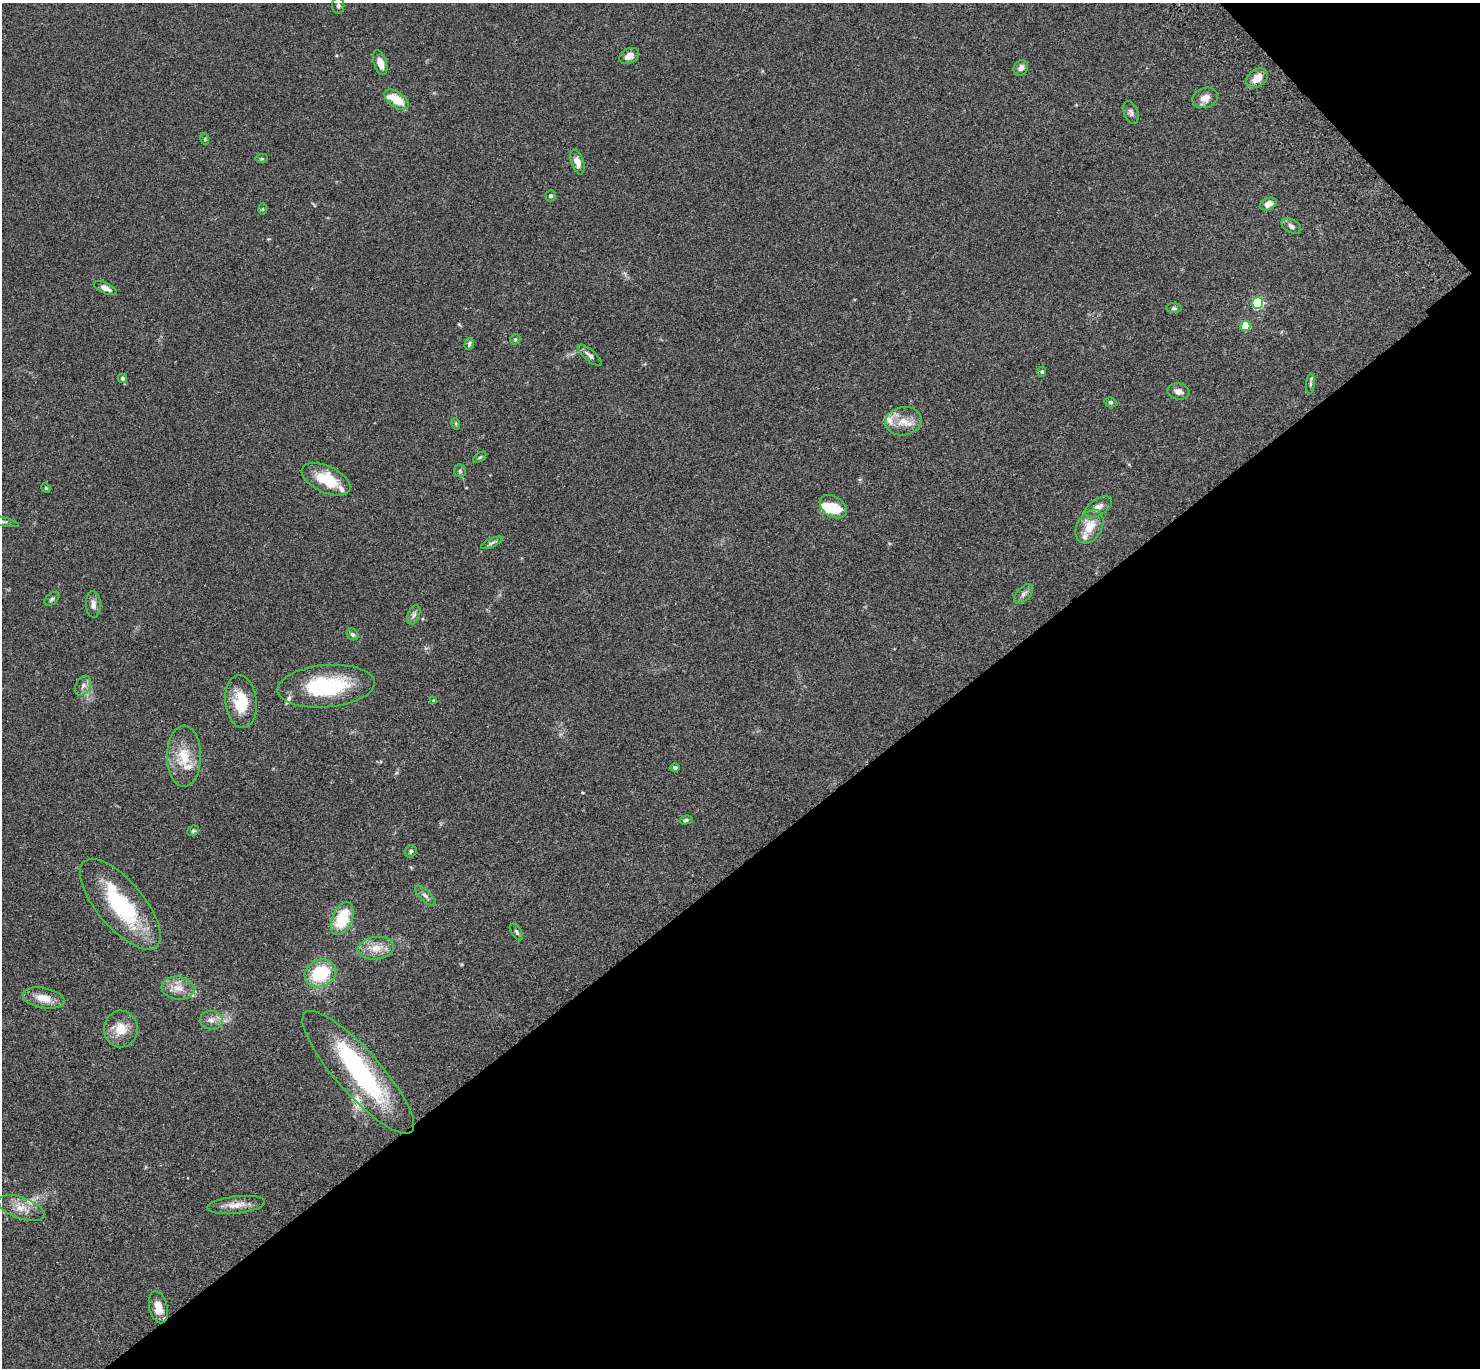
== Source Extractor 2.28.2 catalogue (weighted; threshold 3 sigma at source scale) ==
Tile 12 of 4 x 4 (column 4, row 3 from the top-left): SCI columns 4534-6011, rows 1751-3116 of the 6109 x 6091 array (HDU 1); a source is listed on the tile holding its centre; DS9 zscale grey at full resolution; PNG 1482 x 1370 px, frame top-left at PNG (2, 3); each listed source drawn as its Kron ellipse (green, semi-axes under 4 px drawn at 4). Shown black and unused: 39% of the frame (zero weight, under 3 of 4 exposures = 6% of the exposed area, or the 3 px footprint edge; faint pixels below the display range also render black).
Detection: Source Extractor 2.28.2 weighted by HDU 2 'WHT'; one run over the whole footprint, this tile lists its part. Background 0.0586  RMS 0.0052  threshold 0.0233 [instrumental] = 3 sigma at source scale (4.5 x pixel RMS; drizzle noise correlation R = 1.50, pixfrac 1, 0.05/0.05 arcsec/px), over >= 5 px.
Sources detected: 78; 2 inside a brighter object's white glare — neither listed nor drawn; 10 inside a brighter listed object's ellipse — not listed separately; the other 66 listed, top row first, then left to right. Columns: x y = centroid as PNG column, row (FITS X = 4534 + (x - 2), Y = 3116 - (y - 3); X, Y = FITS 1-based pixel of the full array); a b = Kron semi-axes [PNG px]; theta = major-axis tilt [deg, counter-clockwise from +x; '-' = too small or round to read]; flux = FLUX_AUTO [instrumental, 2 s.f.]
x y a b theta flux
338 6 8 6 90 1.2
629 56 11 7 27 3.8
380 63 13 6 -74 5
1021 68 8 6 53 2.4
1257 78 12 8 35 6
1205 98 13 10 18 3.8
397 100 13 7 -36 9.8
1131 113 12 7 -69 1.6
205 139 6 3 -73 0.56
262 159 6 4 5 0.78
577 162 13 6 -72 4
551 196 5 5 - 1.2
1268 204 9 6 24 3.1
262 209 6 4 90 0.52
1291 226 11 6 -29 1.8
105 288 12 5 -25 2.8
1258 303 6 5 - 56
1174 308 8 5 0 0.89
1245 326 5 5 - 18
515 339 5 4 - 0.7
469 344 6 4 73 1.1
590 355 15 5 -41 2
1042 372 5 4 - 0.75
122 378 5 4 - 1.3
1310 384 10 4 85 1.1
1178 392 11 8 -10 2.6
1111 402 6 5 - 0.98
903 421 18 14 11 7.7
456 424 6 3 -73 0.57
480 457 7 3 35 0.71
460 471 6 6 - 0.97
326 479 26 13 -25 16
46 488 5 4 - 0.53
833 507 15 10 -34 11
1098 507 15 8 32 3.2
2 521 17 3 -14 1.5
1089 527 18 12 61 8.5
492 543 11 4 25 1.3
1023 594 12 6 48 2.1
52 599 8 5 40 1.1
93 604 13 7 -87 2.5
414 615 10 6 69 1.8
352 634 6 5 - 1.2
83 686 10 7 61 2.2
326 686 49 21 5 41
433 701 4 3 - 0.62
241 702 27 15 -83 16
184 756 31 17 90 13
675 768 4 4 - 1
686 820 6 4 14 0.96
193 831 6 5 - 1
411 851 6 5 - 1.3
425 896 13 5 -44 1.9
120 904 56 23 -50 43
342 919 17 10 67 19
517 932 9 5 -58 1.1
376 948 18 11 8 6.7
320 973 16 13 25 25
178 988 16 11 -7 5.8
44 998 21 10 -11 6.8
211 1020 11 9 -7 3.1
121 1029 18 17 - 8.5
358 1072 80 22 -48 70
236 1205 29 8 6 5.7
21 1208 24 10 -20 6.6
158 1307 16 9 -76 6.1
Isophote crosses this tile's border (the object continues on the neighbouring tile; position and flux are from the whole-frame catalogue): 1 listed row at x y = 2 521